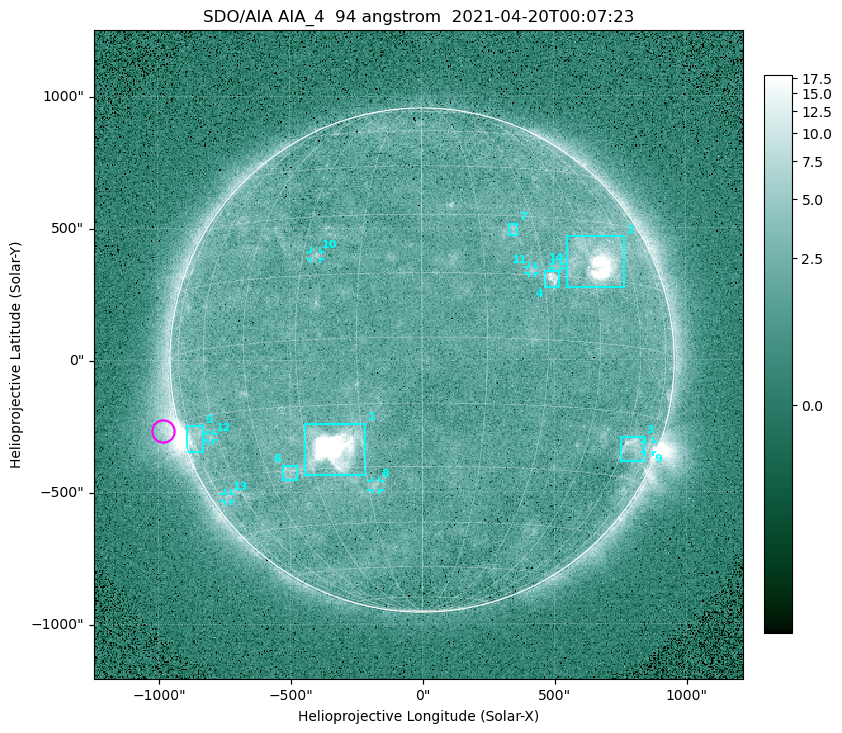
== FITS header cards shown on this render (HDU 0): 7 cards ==
TELESCOP= 'SDO/AIA '
INSTRUME= 'AIA_4   '
WAVELNTH=                   94
WAVEUNIT= 'angstrom'
DATE-OBS= '2021-04-20T00:07:23.12'
CTYPE1  = 'HPLN-TAN'
CTYPE2  = 'HPLT-TAN'

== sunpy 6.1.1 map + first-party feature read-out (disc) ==
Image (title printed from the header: SDO/AIA AIA_4  94 angstrom  2021-04-20T00:07:23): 512 x 512 px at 4.8 arcsec/px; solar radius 955 arcsec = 199 px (full disc in frame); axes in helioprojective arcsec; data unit not stated in the header (colour bar unlabelled)
Orientation: roll -0.138 deg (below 1 deg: not rotated)
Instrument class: DISC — disc imager (sunpy class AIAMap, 94 A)
Bright regions (active regions / flare kernels): reference = the median radial profile (limb darkening/brightening removed); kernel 5 px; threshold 5 sigma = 2.48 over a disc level ~1.76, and >= 1.15x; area >= 9 px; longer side >= 5 px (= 24 arcsec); searched inside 0.97 R_sun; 14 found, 14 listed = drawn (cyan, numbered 1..; 7 of them under ~33 arcsec drawn as corner ticks so the feature stays visible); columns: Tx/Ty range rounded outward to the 10 arcsec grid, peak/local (2 s.f.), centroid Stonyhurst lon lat
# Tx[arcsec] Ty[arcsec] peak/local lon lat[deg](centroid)
1 -450..-210 -440..-240 1039 -23 -25
2 550..770 270..470 49 +47 +20
3 750..840 -390..-290 4.4 +65 -22
4 460..520 270..340 6.3 +32 +14
5 -900..-830 -350..-250 6.5 -72 -19
6 -530..-470 -450..-400 3 -37 -30
7 330..370 470..520 2.9 +24 +26
8 -190..-160 -490..-450 3.2 -13 -35
9 840..880 -350..-310 2.7 +75 -22
10 -420..-380 380..410 3.1 -26 +20
11 400..430 330..360 2.9 +27 +16
12 -810..-790 -300..-280 2.6 -63 -20
13 -750..-720 -540..-500 2.4 -70 -35
14 490..530 340..360 2.6 +34 +17
Off-limb structures (1.02-1.3 R_sun): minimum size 50 px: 5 found; the strongest spans PA ~90..115 deg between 1.02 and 1.22 R_sun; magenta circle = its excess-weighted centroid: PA ~105 deg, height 1.06 R_sun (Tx ~-980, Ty ~-270 arcsec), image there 5.1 x the reference